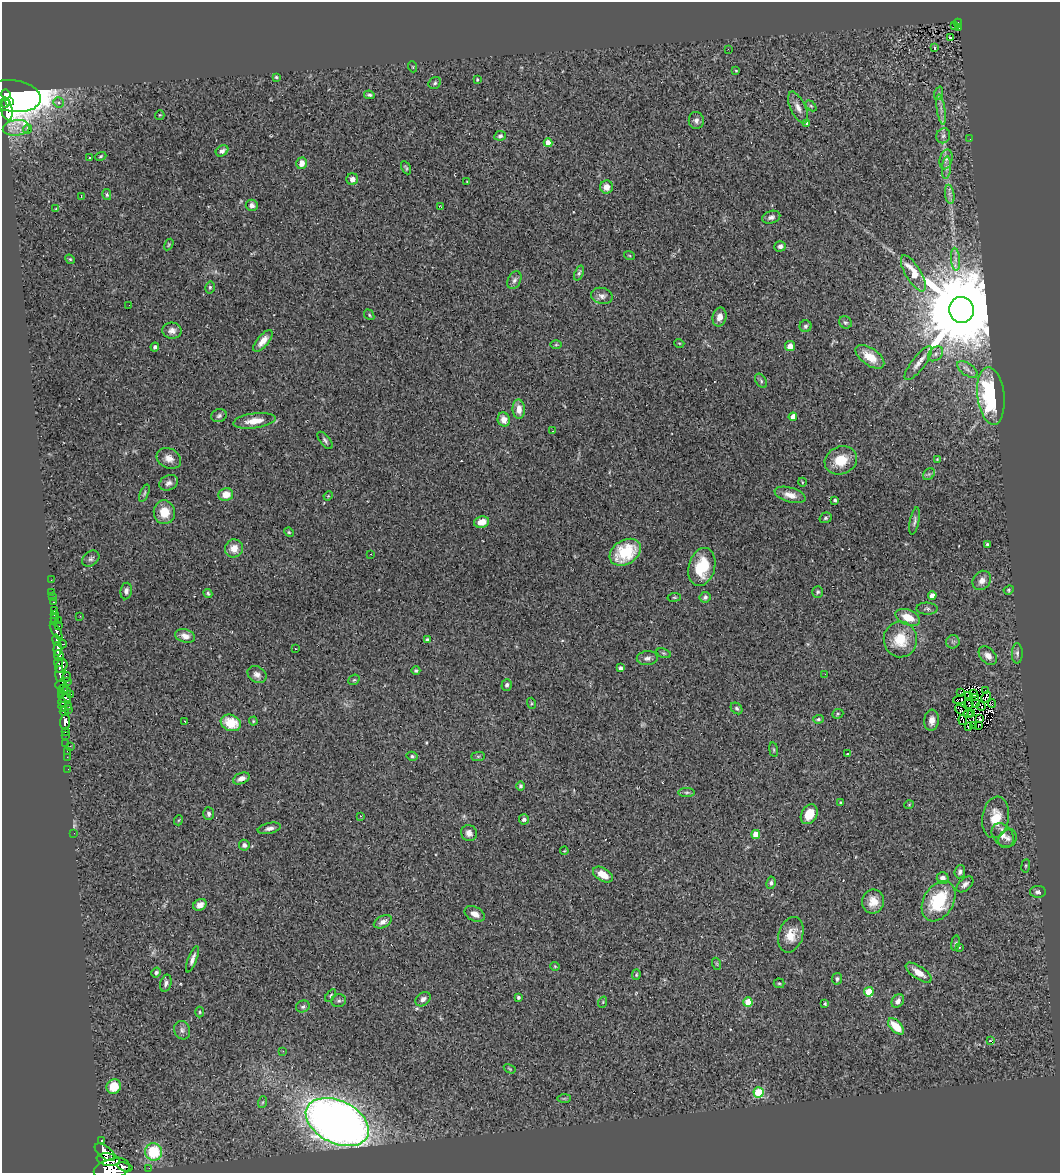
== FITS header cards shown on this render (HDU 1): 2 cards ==
NAXIS1  =                 1058
NAXIS2  =                 1171

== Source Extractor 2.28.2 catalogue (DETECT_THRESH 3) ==
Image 1058 x 1171 px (HDU 1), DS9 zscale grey, 1 PNG px = 1 image px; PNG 1062 x 1175 px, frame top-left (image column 1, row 1171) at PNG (2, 2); each listed source drawn as its Kron ellipse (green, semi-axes under 4 px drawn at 4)
Background 0.59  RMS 0.065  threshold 0.194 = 3 sigma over >= 5 px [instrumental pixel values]
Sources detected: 278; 6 with non-positive FLUX_AUTO (blend fragments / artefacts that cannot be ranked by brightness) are neither listed nor drawn; the other 272 listed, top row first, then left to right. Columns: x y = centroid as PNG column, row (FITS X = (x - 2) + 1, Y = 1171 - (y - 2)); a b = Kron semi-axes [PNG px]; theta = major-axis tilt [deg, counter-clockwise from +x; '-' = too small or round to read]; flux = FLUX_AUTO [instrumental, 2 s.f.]
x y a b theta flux
958 23 4 3 - 61
955 25 3 2 - 5.4
959 28 4 2 - 17
950 37 3 2 - 5.6
934 48 3 3 - 47
728 49 2 2 - 2.1
413 67 5 3 - 3.5
736 71 3 3 - 3.6
276 77 4 4 - 5.3
477 79 4 3 - 5.7
435 83 6 5 - 8.4
939 93 7 4 72 6.9
6 94 5 3 - 1300
369 95 5 4 - 8.2
13 96 28 16 -7 4600
10 101 3 3 - 410
58 102 5 5 - 11
6 103 4 4 - 710
811 106 6 4 -44 6
798 108 17 7 -64 31
6 109 12 5 -78 390
941 109 15 4 -82 22
160 115 5 4 - 4.4
696 120 8 7 - 17
807 124 4 3 - 14
16 128 13 8 7 35
27 129 5 4 - 18
500 136 6 4 11 10
943 136 7 6 - 12
970 139 2 2 - 5.1
548 143 4 4 - 45
222 151 6 5 - 23
101 156 6 3 20 5.3
90 158 3 2 - 7
946 159 10 6 76 18
301 163 6 5 - 38
406 168 7 4 -63 6.7
946 168 11 4 85 15
352 179 6 5 - 22
467 182 3 3 - 3.6
606 187 6 6 - 32
950 194 9 4 -82 14
107 195 5 4 - 6.2
81 196 3 2 - 4.5
252 205 6 6 - 18
441 207 3 2 - 3.4
56 209 3 3 - 4.6
771 217 9 6 16 16
169 244 6 3 59 4.9
780 246 6 5 - 16
629 255 5 3 - 4
70 259 5 4 - 5.3
955 259 11 4 -85 19
579 273 8 4 68 9.6
913 273 20 7 -59 110
514 280 9 6 64 14
210 287 6 4 77 6.9
602 296 11 8 -12 22
129 305 2 2 - 2
962 310 13 12 - 100000
369 315 6 4 -49 6.2
719 317 9 6 76 32
845 322 6 6 - 9.1
806 326 6 6 - 9.7
172 331 9 8 - 24
263 341 13 5 50 36
679 343 5 3 - 3.8
556 345 6 4 1 5.3
790 346 5 5 - 34
155 347 4 3 - 8.2
936 354 9 6 42 13
870 357 16 8 -34 77
918 363 20 6 52 35
967 369 11 6 -35 21
761 381 8 5 -56 8.8
991 396 29 13 -83 620
519 409 9 6 -87 34
219 416 8 6 20 10
793 417 4 4 - 50
504 420 7 6 - 36
254 421 21 7 7 62
553 431 3 2 - 3.1
325 440 10 5 -51 11
169 458 13 10 -27 35
937 459 4 4 - 3.8
841 460 16 13 24 98
929 474 7 5 43 8.5
802 482 4 3 - 3.1
169 483 10 7 24 18
144 493 9 4 67 7.4
226 495 7 6 - 50
790 495 16 7 -16 40
328 496 5 4 - 4.6
835 500 4 3 - 7.9
164 512 12 10 -84 77
826 518 6 5 - 7.6
915 521 14 4 78 13
481 522 8 5 12 52
289 532 5 4 - 6.1
987 544 4 3 - 7.4
234 548 9 9 - 49
625 552 17 12 32 200
370 554 3 2 - 4
91 559 9 7 38 14
702 567 19 13 75 160
51 580 2 2 - 5.6
982 580 10 8 52 28
1009 590 5 4 - 6
126 591 8 6 82 14
52 592 2 2 - 2.3
818 592 6 5 - 7.4
208 593 5 4 - 7.6
932 595 4 4 - 34
52 597 2 2 - 2.4
674 597 7 3 8 4.9
705 597 6 5 - 10
54 602 3 2 - 12
927 609 10 6 -1 11
54 611 3 2 - 8.2
54 615 3 2 - 9.4
80 616 2 2 - 2.4
908 617 13 7 -21 70
54 619 3 2 - 5
58 620 2 2 - 4.4
55 622 4 2 - 9
59 626 2 2 - 13
56 631 10 4 -59 250
185 636 10 6 -17 25
900 639 18 16 -84 130
56 640 5 3 - 65
427 640 4 3 - 9.8
953 642 7 6 - 12
62 644 4 2 - 28
295 648 3 2 - 5.4
58 649 7 4 84 320
664 653 7 4 -19 5.6
1017 653 10 5 90 12
59 656 5 4 - 240
988 656 11 7 -46 28
647 658 10 7 4 18
58 662 5 2 - 94
61 666 7 5 60 300
621 668 4 4 - 9.9
416 670 4 4 - 8
60 674 8 3 -89 130
825 674 2 2 - 2.3
257 675 10 7 -32 23
66 677 5 3 - 81
354 680 6 5 - 6.1
67 682 3 2 - 8.4
61 684 6 3 20 37
507 685 6 5 - 11
63 690 5 3 - 130
66 691 4 3 - 86
985 691 2 2 - 3.3
960 692 3 2 - 3.3
61 694 4 3 - 21
71 694 2 2 - 9.4
974 694 4 2 - 2.6
968 695 2 2 - 5.8
65 697 6 5 - 100
986 697 6 3 61 0.52
975 698 4 2 - 5.2
960 699 7 2 19 4.3
63 702 4 2 - 49
531 703 6 3 -72 4.9
976 703 2 2 - 1.7
992 703 4 2 - 2.8
969 704 5 2 - 8.2
69 706 4 3 - 9
981 706 4 2 - 2.1
63 707 4 3 - 73
737 708 6 5 - 8.4
68 710 2 2 - 7.7
962 711 7 2 -35 6.9
64 712 4 3 - 35
972 713 3 2 - 3
838 714 6 4 22 6.5
968 714 4 2 - 3.6
980 718 2 2 - 5.6
818 719 5 4 - 6.5
932 720 10 7 85 32
963 720 5 2 - 5.3
185 721 3 2 - 15
253 721 4 4 - 4.5
65 722 8 5 86 330
231 723 10 8 -20 120
974 725 3 2 - 6.1
979 725 4 2 - 3.4
968 727 3 2 - 1.3
66 732 3 2 - 5.5
65 735 3 2 - 17
66 744 2 2 - 4.8
70 746 3 2 - 7.7
773 750 7 4 -81 5.8
67 751 2 2 - 3
847 754 3 3 - 4.1
412 756 5 4 - 7.6
478 756 7 4 1 7.2
67 757 2 2 - 3.4
68 769 2 2 - 2.7
241 778 9 5 22 23
521 786 5 4 - 8.1
687 792 8 4 0 8.7
840 802 4 3 - 4.5
909 805 5 3 - 3.1
209 814 6 5 - 12
809 814 10 7 59 66
360 816 3 2 - 3.2
996 817 21 13 82 92
524 819 5 5 - 14
179 820 5 3 - 3.5
269 828 12 5 12 18
74 833 2 2 - 32
469 833 8 7 - 22
756 834 4 4 - 69
1003 835 13 9 -51 36
1008 838 10 8 45 20
244 845 5 5 - 13
564 851 4 3 - 3.7
1026 866 7 3 82 4.9
960 872 6 5 - 12
603 874 11 6 -31 53
943 878 6 5 - 21
771 883 6 4 80 9.9
965 884 10 6 43 17
1038 892 8 6 0 12
873 901 12 11 - 56
939 901 22 15 60 240
200 905 7 5 28 24
475 914 11 7 -27 30
383 922 9 6 26 20
791 935 18 12 73 65
955 943 8 4 81 7.9
959 947 4 3 - 4.5
192 959 14 4 69 20
717 964 6 4 -71 4.6
555 966 4 4 - 4.3
156 972 5 4 - 13
919 973 15 6 -34 46
636 975 5 4 - 5.6
837 979 6 5 - 9.3
166 983 9 5 75 14
779 983 5 5 - 6.1
869 992 5 4 - 160
331 995 7 4 55 6.7
518 997 3 3 - 8.4
423 999 8 6 40 16
339 1001 7 6 - 9.4
898 1001 7 5 53 18
603 1002 6 3 72 4.4
748 1002 5 4 - 100
825 1004 3 3 - 5.6
303 1007 7 5 22 9.3
200 1012 5 3 - 5.1
896 1026 10 5 -45 94
182 1030 9 8 - 17
991 1041 3 2 - 29
283 1051 3 2 - 7.6
510 1069 6 3 -31 4.4
114 1086 7 7 - 95
759 1092 5 5 - 240
564 1098 7 4 1 7.6
263 1102 6 4 71 5.4
337 1122 33 21 -26 4800
102 1141 3 3 - 65
105 1152 12 6 -38 610
154 1152 9 8 - 190
108 1160 12 6 -9 810
125 1167 8 3 -17 280
149 1168 3 2 - 3.7
112 1169 18 10 14 1600
At the frame edge (FLAGS 8, measured only in part): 1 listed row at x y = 112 1169
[6 non-positive-flux detections neither listed nor drawn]